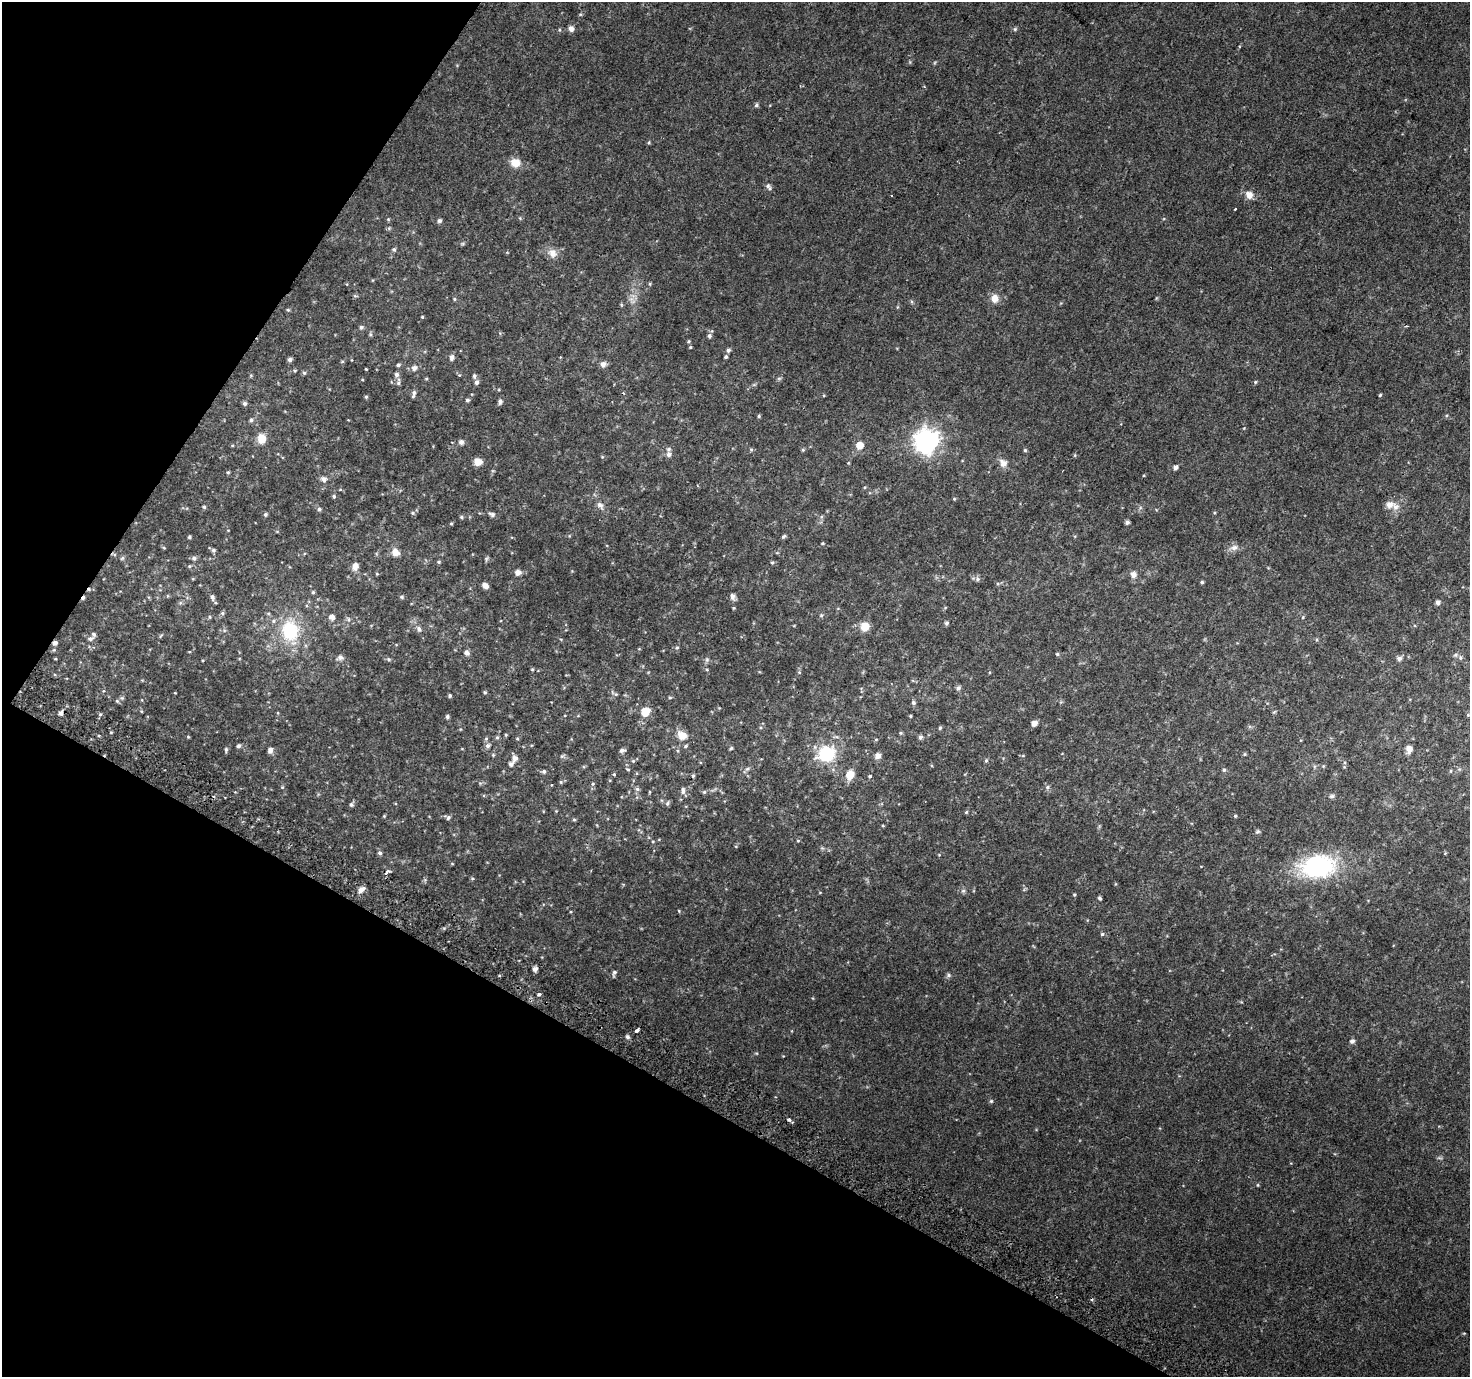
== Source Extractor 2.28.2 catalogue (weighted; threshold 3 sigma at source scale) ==
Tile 9 of 4 x 4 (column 1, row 3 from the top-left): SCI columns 34-1501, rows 1672-3046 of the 5932 x 6025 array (HDU 1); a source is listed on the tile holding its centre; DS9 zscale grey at full resolution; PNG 1472 x 1379 px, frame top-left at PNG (2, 2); no overlay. Shown black and unused: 28% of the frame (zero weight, under 2 of 3 exposures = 2% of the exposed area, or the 3 px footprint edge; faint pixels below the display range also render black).
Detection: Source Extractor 2.28.2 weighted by HDU 2 'WHT'; one run over the whole footprint, this tile lists its part. Background 0.0371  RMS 0.011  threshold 0.048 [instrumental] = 3 sigma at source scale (4.5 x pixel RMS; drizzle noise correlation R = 1.50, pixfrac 1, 0.0396/0.0396 arcsec/px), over >= 5 px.
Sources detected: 224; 4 cosmic-ray / hot-pixel residue — not listed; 6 inside a brighter listed object's ellipse — not listed separately; the other 214 listed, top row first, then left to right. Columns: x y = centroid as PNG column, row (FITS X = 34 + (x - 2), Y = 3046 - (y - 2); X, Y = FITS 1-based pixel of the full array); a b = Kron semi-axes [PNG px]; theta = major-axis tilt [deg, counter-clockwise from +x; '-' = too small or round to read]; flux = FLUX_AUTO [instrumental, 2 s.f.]
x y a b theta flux
571 28 6 6 - 5.2
1015 29 6 5 - 1.7
756 105 6 5 - 2.1
649 142 5 4 - 1.2
515 163 9 8 - 15
768 187 10 5 -50 3
891 195 3 2 - 0.79
1249 195 11 10 - 7.7
439 221 5 5 - 2.6
389 228 5 5 - 1.4
394 249 5 5 - 1.9
552 253 12 11 - 9
650 284 5 3 - 1.1
355 296 6 4 -18 1.3
994 298 11 9 -77 8.3
454 299 4 4 - 1.3
631 299 7 7 - 4.1
288 310 5 4 - 1.3
422 317 4 3 - 0.99
361 327 6 5 - 2.2
709 336 6 5 - 2.8
688 341 5 4 - 1.2
690 347 4 4 - 0.96
728 350 5 5 - 2.7
452 357 7 5 83 4
726 357 4 4 - 1.7
290 359 5 5 - 3.1
342 362 6 3 19 1.1
603 364 8 7 - 4.2
398 365 6 4 10 1.8
414 368 6 6 - 4.5
366 369 3 2 - 0.84
295 370 5 3 - 1.1
304 373 6 5 - 1.6
396 374 6 6 - 3.2
459 375 5 4 - 1
474 376 6 5 - 2.1
779 378 7 4 0 1.6
476 382 6 5 - 3
1255 382 5 4 - 1.3
398 383 8 6 84 2.5
623 393 4 3 - 1
414 394 10 4 78 3.2
1380 395 4 4 - 1.3
366 397 4 4 - 1.6
467 400 5 4 - 1.9
500 401 5 5 - 3.4
245 403 6 5 - 2.3
759 416 4 4 - 1.4
251 420 5 5 - 2
261 438 10 9 - 13
927 441 10 8 36 800
461 442 5 5 - 4.6
860 445 6 6 - 14
751 449 5 5 - 1.5
803 450 5 4 - 1.3
1025 450 4 4 - 1.4
669 454 9 6 -78 3.5
478 462 7 7 - 10
1003 463 11 9 -52 6.8
1175 468 4 4 - 3.5
228 472 4 4 - 1.2
324 479 6 6 - 4.6
334 496 5 4 - 1.7
954 499 4 4 - 1
600 505 13 8 -52 5.6
1389 505 10 8 15 6.8
204 507 5 4 - 1.5
319 509 6 5 - 1.8
265 514 5 5 - 1.9
492 514 9 6 -16 2.9
461 517 5 4 - 1.4
1127 522 4 4 - 2.7
451 523 4 3 - 1.2
783 536 7 4 41 1.7
189 537 5 4 - 1.5
164 548 6 3 -19 1.1
1234 548 12 7 16 5.6
213 550 6 5 - 2.2
395 552 9 8 - 8.2
114 554 6 4 -19 1.6
122 558 6 5 - 1.8
194 558 7 6 - 2.5
439 562 5 4 - 1.5
772 562 5 4 - 1.3
355 566 9 7 71 6.9
518 572 6 5 - 6
377 574 5 3 - 0.94
1133 574 8 8 - 5.4
977 579 7 6 - 2.6
1202 582 4 4 - 1.8
485 585 7 5 -43 5.8
313 592 5 5 - 1.4
733 596 8 6 -70 4.4
212 597 8 6 -80 2.9
402 597 6 5 - 1.6
1438 602 5 5 - 3.5
734 608 4 3 - 1
222 613 5 5 - 1.9
821 615 6 5 - 1.5
209 617 5 3 - 1.2
332 617 7 7 - 4.6
1303 617 5 4 - 1.2
348 619 6 4 -72 1.6
946 623 5 5 - 2.1
865 626 9 8 - 15
419 629 9 6 -60 3.4
290 631 28 23 -86 59
161 636 7 3 45 1.2
90 639 8 5 18 3.4
55 643 6 5 - 3
677 648 6 5 - 1.7
54 650 6 4 -17 1.2
189 652 5 3 - 0.83
467 653 7 6 - 3.5
1057 654 5 4 - 1.5
1460 657 6 6 - 2.1
340 658 9 7 12 3.6
1399 658 6 5 - 3.4
55 659 3 3 - 0.94
389 659 6 4 -30 1.6
707 660 7 5 69 2.2
532 669 5 3 - 0.88
707 670 5 3 - 1
799 672 5 4 - 1.2
958 688 7 6 - 2.9
485 692 5 4 - 1.2
615 694 13 5 -31 2.7
450 696 4 4 - 1.6
122 698 7 5 20 1.9
670 698 5 3 - 1.2
913 703 6 5 - 2.2
141 711 5 3 - 0.96
645 712 9 8 - 15
1274 712 6 4 44 1.2
61 713 7 6 - 3.3
100 714 5 4 - 1.7
565 715 4 2 - 0.71
1468 715 5 5 - 1.3
447 716 5 5 - 1.7
910 716 4 3 - 1.1
1034 723 5 5 - 6.7
940 728 5 4 - 1.3
682 735 12 9 -29 12
188 737 4 4 - 0.98
497 737 6 5 - 1.8
920 737 5 5 - 2.8
517 739 5 3 - 1.1
238 746 6 5 - 2
488 746 7 6 - 3.1
686 746 5 4 - 1.5
731 748 5 4 - 1.5
1409 749 11 8 83 6
226 750 7 4 -90 1.9
270 750 7 6 - 4
622 750 7 5 11 2.9
826 754 21 17 19 49
1245 754 6 4 90 1.1
493 755 5 4 - 1.2
562 756 7 4 36 1.5
878 756 8 7 - 4.7
514 758 6 6 - 5.6
986 760 5 4 - 1.5
633 761 5 5 - 1.6
511 764 6 5 - 3.2
747 769 9 4 35 2.2
1224 770 5 5 - 1.7
544 771 5 5 - 2
614 774 4 3 - 1.2
850 775 10 8 67 13
870 776 5 4 - 1.5
561 782 5 4 - 1.3
593 784 6 5 - 1.5
282 787 5 4 - 1.1
1047 787 6 5 - 2.3
637 789 6 5 - 2.2
683 791 10 6 -87 3.9
649 792 5 3 - 0.88
704 792 5 5 - 1.5
1332 796 7 5 14 2.2
667 803 7 5 68 1.9
351 805 6 5 - 2.1
966 812 5 4 - 1.3
384 816 4 4 - 0.88
1235 816 4 3 - 1.2
448 818 7 5 56 2
574 820 4 4 - 1.3
883 826 5 3 - 0.99
1257 831 7 6 - 1.8
798 840 5 3 - 0.96
653 841 4 3 - 0.88
380 853 5 5 - 2.5
452 864 5 3 - 0.92
1318 866 39 26 7 110
386 873 6 3 36 4.6
472 878 5 4 - 1.2
1115 884 5 3 - 0.77
361 889 10 6 41 4.8
963 891 6 5 - 2.1
1074 895 4 3 - 1.2
1100 898 4 4 - 2
679 911 4 3 - 0.94
1102 934 5 5 - 1.6
535 969 4 4 - 5
614 973 8 5 76 2.5
949 975 7 5 0 2.3
539 994 4 3 - 3.3
637 1030 4 3 - 9.2
627 1037 5 5 - 2.4
1352 1041 7 6 - 2.7
991 1101 5 4 - 1.4
789 1120 4 3 - 3.6
1439 1158 8 3 -5 1.5
1257 1185 5 3 - 0.98
Overlapping masked pixels (flux is a lower limit): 3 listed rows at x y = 114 554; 55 643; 386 873